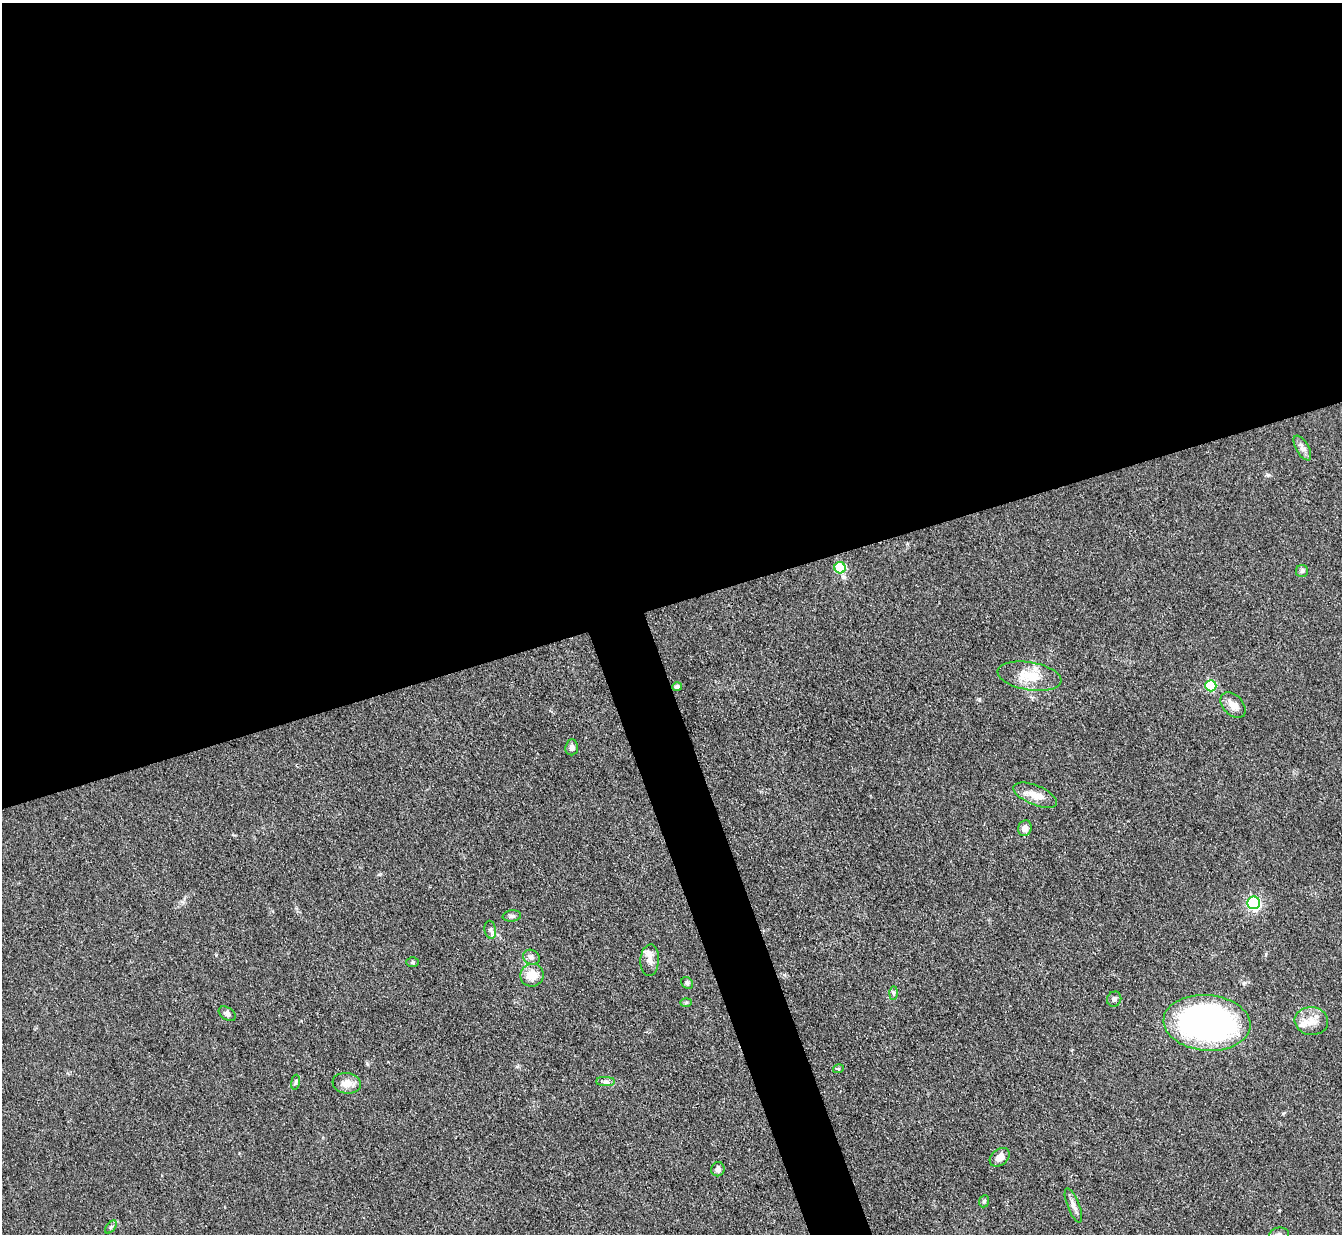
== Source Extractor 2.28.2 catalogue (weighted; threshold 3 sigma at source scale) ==
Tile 2 of 4 x 4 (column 2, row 1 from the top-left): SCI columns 1341-2680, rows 3970-5201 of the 5362 x 5347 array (HDU 1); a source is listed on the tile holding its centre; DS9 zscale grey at full resolution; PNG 1344 x 1236 px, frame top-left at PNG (2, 3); each listed source drawn as its Kron ellipse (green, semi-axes under 4 px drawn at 4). Shown black and unused: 51% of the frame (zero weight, under 3 of 4 exposures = <1% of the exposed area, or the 3 px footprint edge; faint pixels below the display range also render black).
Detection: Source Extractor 2.28.2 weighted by HDU 2 'WHT'; one run over the whole footprint, this tile lists its part. Background 0.0547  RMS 0.005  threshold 0.0226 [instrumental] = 3 sigma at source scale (4.5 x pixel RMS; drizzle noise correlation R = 1.50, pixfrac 1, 0.05/0.05 arcsec/px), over >= 5 px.
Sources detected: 36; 2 inside a brighter listed object's ellipse — not listed separately; the other 34 listed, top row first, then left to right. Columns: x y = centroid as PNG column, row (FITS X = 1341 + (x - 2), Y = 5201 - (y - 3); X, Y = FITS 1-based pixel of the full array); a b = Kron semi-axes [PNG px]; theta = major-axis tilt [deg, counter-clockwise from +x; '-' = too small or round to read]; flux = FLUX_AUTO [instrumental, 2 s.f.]
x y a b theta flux
1302 448 14 6 -59 2.4
840 568 6 5 - 37
1302 571 6 6 - 1.1
1029 676 32 14 -10 13
1211 686 5 5 - 33
677 687 5 4 - 1.4
1233 705 15 10 -47 4.7
572 747 8 6 85 1.9
1035 795 23 10 -22 6.6
1025 828 8 7 - 2.9
1254 903 6 6 - 73
512 916 9 5 8 1.3
490 930 9 6 -81 1.3
531 957 8 7 - 1.6
650 960 16 9 87 3.4
413 962 6 5 - 0.66
532 975 12 11 - 7.6
687 983 6 5 - 0.9
894 993 7 4 89 0.93
1114 999 8 7 - 1.5
686 1003 6 4 2 0.62
227 1014 9 6 -34 1.6
1311 1021 17 14 -7 6.2
1207 1023 43 28 -4 170
838 1069 5 3 - 0.59
295 1082 7 4 81 0.92
606 1082 9 4 0 1.4
347 1083 14 10 -7 4.9
1000 1157 11 8 39 3.5
718 1169 7 6 - 1.9
984 1201 6 5 - 0.83
1073 1206 18 6 -68 2.7
111 1227 7 4 53 0.86
1279 1234 10 7 4 2
Isophote crosses this tile's border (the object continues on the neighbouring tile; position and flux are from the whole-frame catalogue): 1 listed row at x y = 1279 1234
Unlisted compact peaks at least as high as the median listed source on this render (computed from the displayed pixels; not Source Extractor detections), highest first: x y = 1268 475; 979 699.